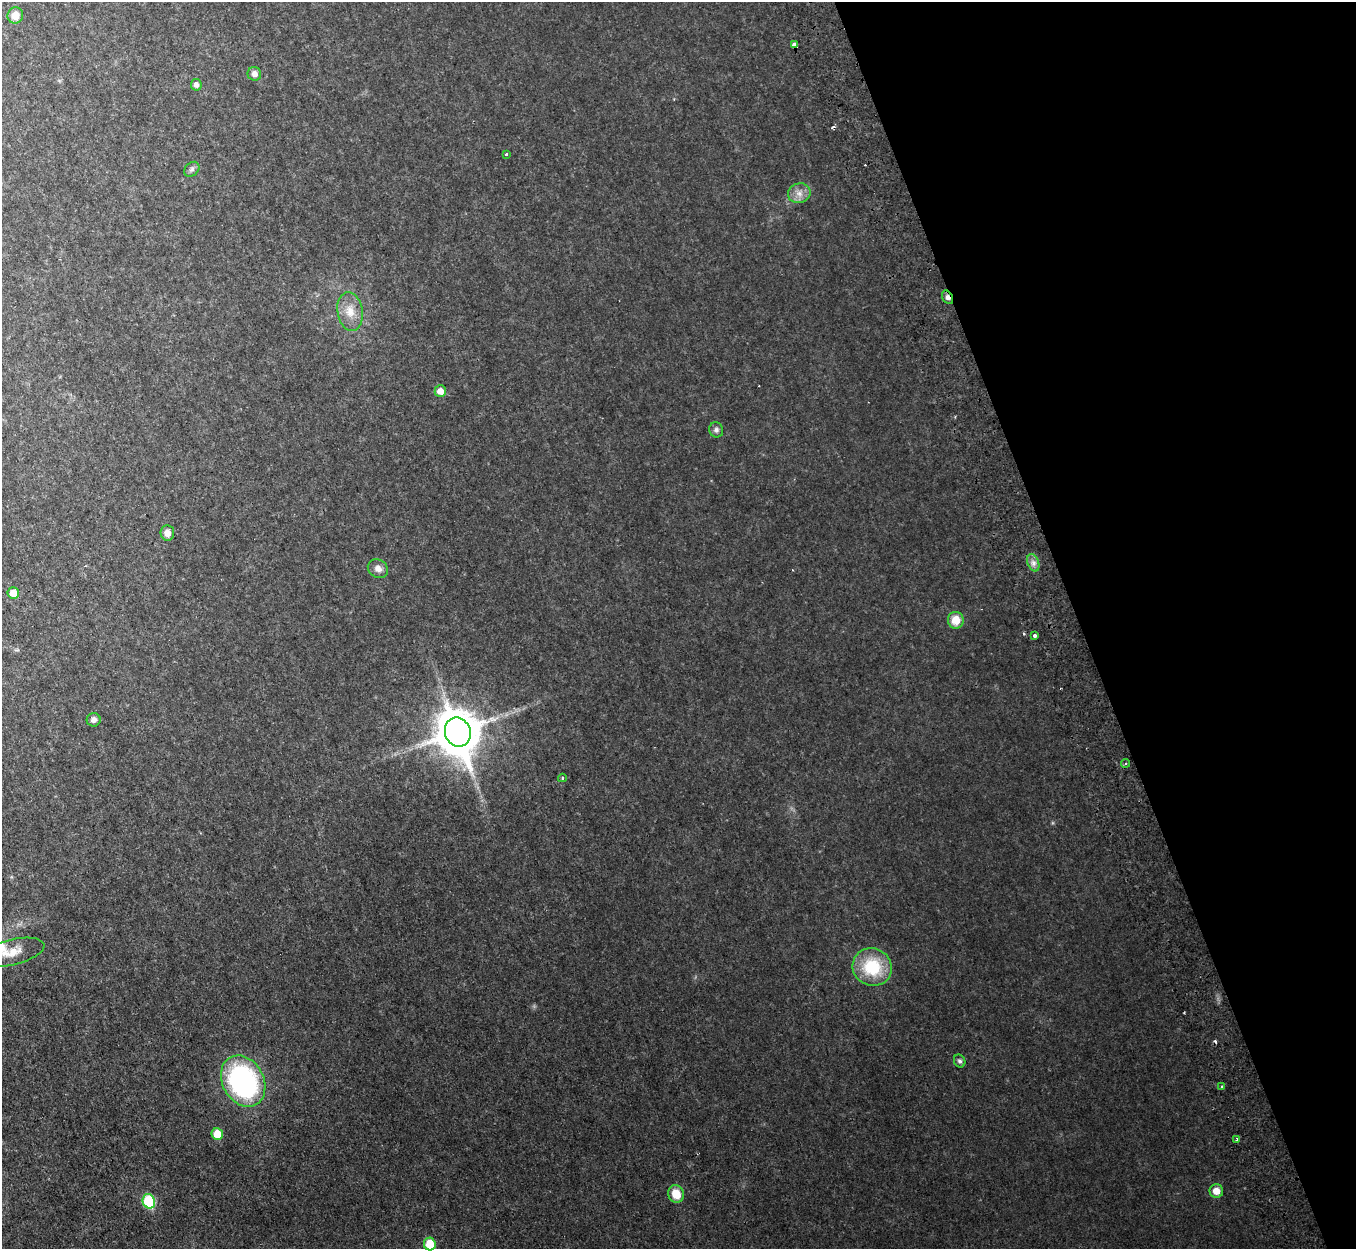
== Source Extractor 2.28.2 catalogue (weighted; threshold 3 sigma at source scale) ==
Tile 12 of 4 x 4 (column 4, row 3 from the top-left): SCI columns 4128-5481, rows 1556-2802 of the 5544 x 5478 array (HDU 1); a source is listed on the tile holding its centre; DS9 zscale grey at full resolution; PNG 1358 x 1251 px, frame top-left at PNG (2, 2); each listed source drawn as its Kron ellipse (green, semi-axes under 4 px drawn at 4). Shown black and unused: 20% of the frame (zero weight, under 2 of 3 exposures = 4% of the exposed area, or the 3 px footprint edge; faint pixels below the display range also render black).
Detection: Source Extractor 2.28.2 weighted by HDU 2 'WHT'; one run over the whole footprint, this tile lists its part. Background 0.0525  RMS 0.0098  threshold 0.0443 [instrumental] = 3 sigma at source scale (4.5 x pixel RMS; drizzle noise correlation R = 1.50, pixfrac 1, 0.05/0.05 arcsec/px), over >= 5 px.
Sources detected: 38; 5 cosmic-ray / hot-pixel residue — neither listed nor drawn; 1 inside a brighter listed object's ellipse — not listed separately; the other 32 listed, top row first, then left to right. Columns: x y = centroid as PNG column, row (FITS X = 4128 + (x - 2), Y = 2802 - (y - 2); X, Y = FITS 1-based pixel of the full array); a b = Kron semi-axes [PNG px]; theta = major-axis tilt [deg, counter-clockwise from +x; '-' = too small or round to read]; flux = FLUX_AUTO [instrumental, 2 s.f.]
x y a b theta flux
15 15 8 8 - 12
795 45 4 3 - 46
254 74 7 6 - 4.7
196 85 6 5 - 3.9
506 154 3 3 - 1.5
192 169 8 6 45 2.7
799 193 11 10 - 7.6
947 297 7 5 -60 3.4
350 312 19 12 -80 14
440 391 6 5 - 9.7
716 430 8 7 - 2.8
167 533 7 7 - 7.2
1033 563 9 5 -71 4.2
378 569 11 9 -34 5.7
13 593 6 6 - 12
956 620 8 8 - 16
1035 636 4 3 - 3.4
94 720 7 7 - 4.6
458 732 15 12 -70 3700
1125 763 5 3 - 1.5
562 778 4 4 - 1.1
11 952 33 12 13 20
872 967 20 18 -29 51
960 1061 7 5 -63 2.4
243 1081 27 20 -61 190
1221 1086 3 3 - 1.1
217 1134 6 5 - 17
1237 1140 4 3 - 1.4
1216 1191 7 6 - 9.6
676 1194 9 7 -66 17
149 1201 7 6 - 64
430 1244 6 6 - 24
Overlapping masked pixels (flux is a lower limit): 2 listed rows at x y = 795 45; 947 297
Isophote crosses this tile's border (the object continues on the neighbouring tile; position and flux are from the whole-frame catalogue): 2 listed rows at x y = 11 952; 430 1244